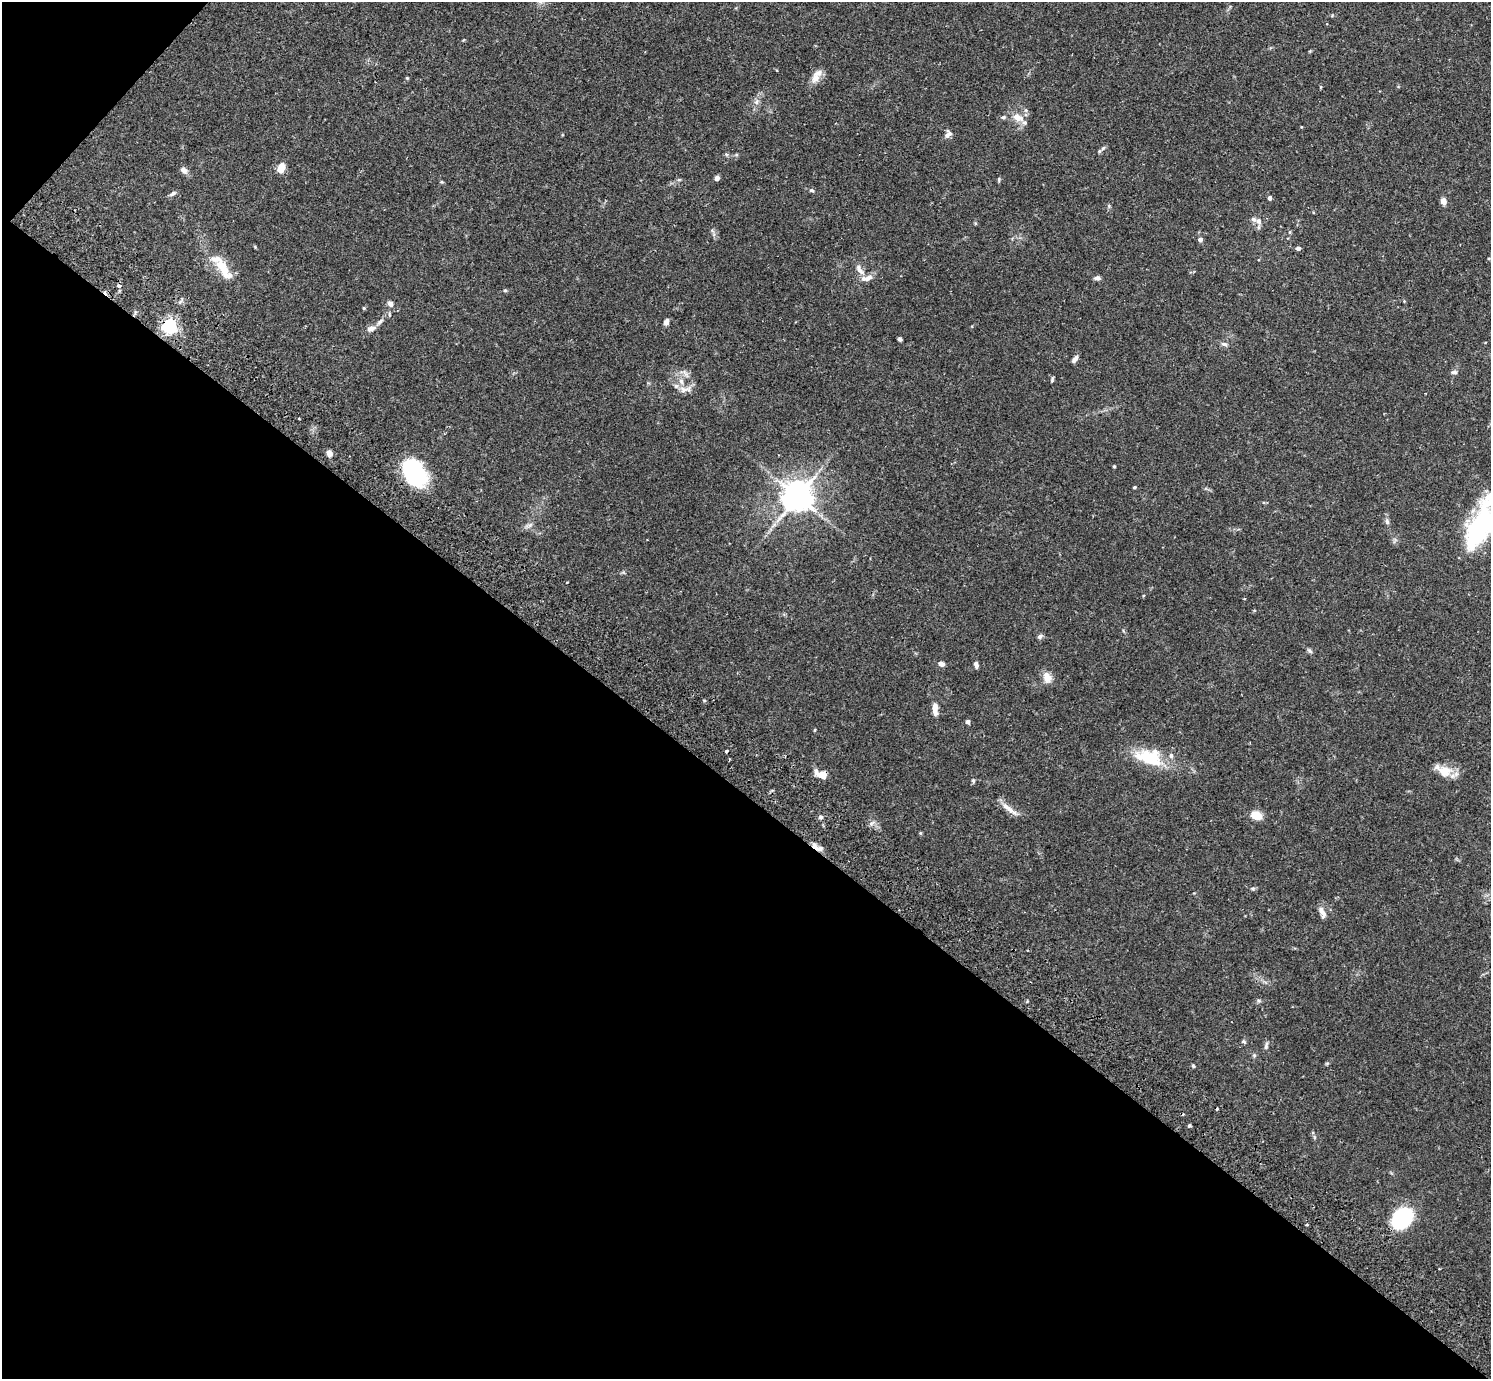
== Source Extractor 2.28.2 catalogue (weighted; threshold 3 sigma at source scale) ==
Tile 9 of 4 x 4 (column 1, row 3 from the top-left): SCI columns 40-1528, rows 1579-2955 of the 6033 x 6050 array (HDU 1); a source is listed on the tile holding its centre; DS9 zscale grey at full resolution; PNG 1493 x 1381 px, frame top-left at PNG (2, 2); no overlay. Shown black and unused: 43% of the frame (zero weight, under 2 of 3 exposures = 3% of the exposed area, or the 3 px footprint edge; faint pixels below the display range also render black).
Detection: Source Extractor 2.28.2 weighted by HDU 2 'WHT'; one run over the whole footprint, this tile lists its part. Background 0.0961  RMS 0.0062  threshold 0.0281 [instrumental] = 3 sigma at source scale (4.5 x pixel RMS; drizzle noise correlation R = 1.50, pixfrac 1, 0.05/0.05 arcsec/px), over >= 5 px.
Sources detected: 82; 3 cosmic-ray / hot-pixel residue — not listed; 8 inside a brighter listed object's ellipse — not listed separately; the other 71 listed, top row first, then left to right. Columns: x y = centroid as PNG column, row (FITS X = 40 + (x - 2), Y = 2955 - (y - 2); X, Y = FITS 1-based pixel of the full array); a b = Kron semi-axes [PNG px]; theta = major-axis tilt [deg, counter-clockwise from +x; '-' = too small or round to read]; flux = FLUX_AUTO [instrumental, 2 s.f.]
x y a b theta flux
407 78 4 4 - 0.57
815 78 14 10 58 5.5
1321 87 5 3 - 0.6
756 102 8 7 - 2.1
1018 117 18 10 -21 6.6
948 134 11 7 72 2.4
1103 148 8 4 45 1.4
281 168 8 6 60 8.4
183 170 9 6 -41 2.8
717 178 6 5 - 1.6
999 179 6 4 84 0.78
679 180 6 4 1 0.77
811 190 6 5 - 1.1
173 193 9 6 32 1.6
1269 198 4 4 - 2.4
1443 201 8 6 -75 3.1
1259 221 9 7 -56 3
1200 239 4 4 - 2.5
1298 248 4 4 - 2.1
223 268 27 11 -58 15
860 270 17 7 -57 4.1
867 278 18 8 16 4.5
1097 278 8 5 0 1.8
119 286 5 4 - 2.4
505 290 5 4 - 0.73
390 304 8 6 -57 2.5
364 308 4 3 - 0.66
380 322 12 5 41 2.3
666 322 7 5 63 2.5
169 326 6 6 - 170
371 329 11 7 21 3.4
900 339 4 4 - 1.2
1224 344 9 5 -16 1.6
1075 359 9 4 54 2.4
1454 372 9 5 6 1.4
685 373 15 5 -49 2.5
1052 380 6 4 89 0.89
681 381 9 6 -72 2.9
685 389 21 8 10 4.3
329 453 8 6 -82 2.8
1114 466 4 3 - 0.62
415 473 27 18 -59 61
1134 487 3 3 - 0.78
797 497 9 8 - 1100
1387 521 7 6 - 1.5
530 525 7 4 71 1.4
1479 527 53 24 63 67
1040 636 7 5 33 1.5
1309 651 8 5 -45 1.3
941 664 6 5 - 2.7
976 665 7 5 -80 2
1047 678 14 10 -79 5.2
935 709 15 6 -88 4.9
968 722 5 4 - 1.5
1149 758 39 16 -18 24
1444 771 19 16 -17 9.5
823 775 11 10 - 4.8
973 780 6 5 - 1.1
1008 808 26 6 -39 5.1
1256 815 10 7 -20 9.2
821 817 6 5 - 1.3
815 847 14 5 -52 3.4
1253 889 6 5 - 1.1
1323 914 14 7 -75 3.2
1244 1041 6 5 - 1
1266 1046 11 5 77 1.5
1254 1055 6 4 0 0.85
1193 1066 6 4 -46 0.71
1189 1126 4 4 - 0.81
1402 1218 22 16 46 46
1307 1225 4 2 - 0.64
Overlapping masked pixels (flux is a lower limit): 3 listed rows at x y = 169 326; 823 775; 815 847
Isophote crosses this tile's border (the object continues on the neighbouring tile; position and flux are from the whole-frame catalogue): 1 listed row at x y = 1479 527